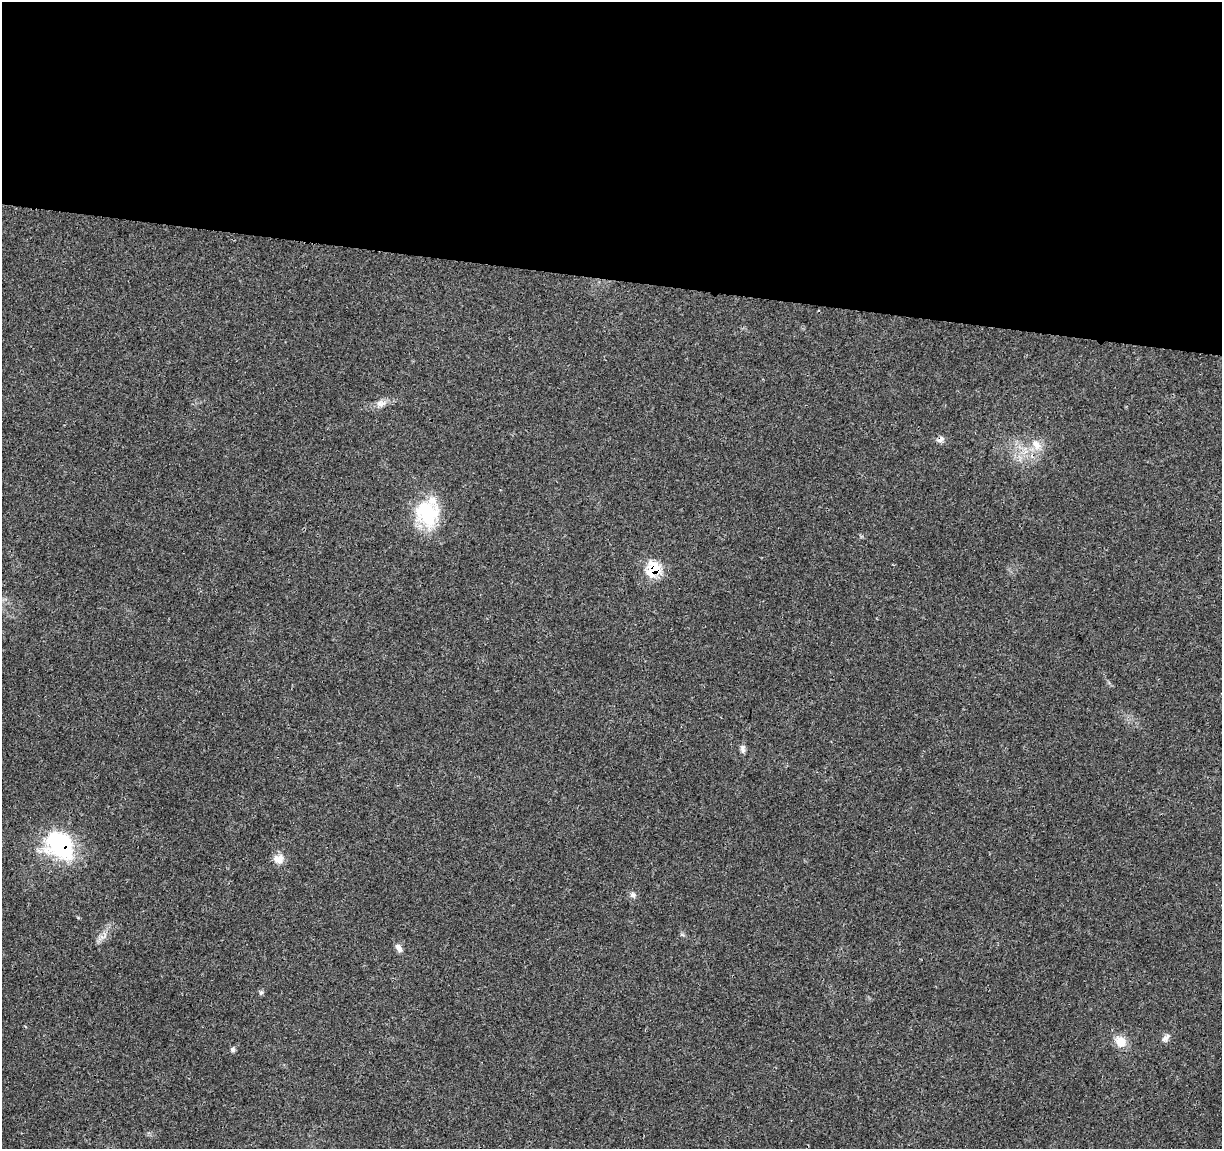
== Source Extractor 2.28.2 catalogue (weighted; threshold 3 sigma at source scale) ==
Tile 3 of 4 x 4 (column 3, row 1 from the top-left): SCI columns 2448-3667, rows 3672-4818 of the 4900 x 5106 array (HDU 1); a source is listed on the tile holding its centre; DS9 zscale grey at full resolution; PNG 1224 x 1151 px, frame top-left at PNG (2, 2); no overlay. Shown black and unused: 24% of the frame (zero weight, under 3 of 4 exposures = <1% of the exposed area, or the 3 px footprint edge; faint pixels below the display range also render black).
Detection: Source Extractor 2.28.2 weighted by HDU 2 'WHT'; one run over the whole footprint, this tile lists its part. Background 0.0199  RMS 0.0029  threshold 0.0128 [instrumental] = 3 sigma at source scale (4.5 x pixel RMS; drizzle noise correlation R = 1.50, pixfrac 1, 0.0396/0.0396 arcsec/px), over >= 5 px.
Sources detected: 16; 1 cosmic-ray / hot-pixel residue — not listed; the other 15 listed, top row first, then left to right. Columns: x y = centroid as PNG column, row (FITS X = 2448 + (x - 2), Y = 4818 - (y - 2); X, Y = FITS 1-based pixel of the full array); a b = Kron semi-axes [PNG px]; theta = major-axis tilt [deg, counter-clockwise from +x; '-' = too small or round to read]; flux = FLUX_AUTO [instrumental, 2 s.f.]
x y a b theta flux
381 403 14 9 0 2
940 439 11 6 30 1.1
1036 444 17 10 -56 3.2
427 513 36 31 -74 17
654 570 10 9 - 15
743 749 10 6 -83 1
61 845 29 24 -45 34
278 859 14 12 -5 2.6
633 895 7 7 - 0.9
102 937 7 5 -34 0.8
399 948 12 7 -60 1.2
261 992 7 4 72 0.49
1165 1038 12 6 46 1.2
1120 1041 14 12 -48 3.9
233 1049 6 6 - 0.67
Overlapping masked pixels (flux is a lower limit): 3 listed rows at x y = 940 439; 654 570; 61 845